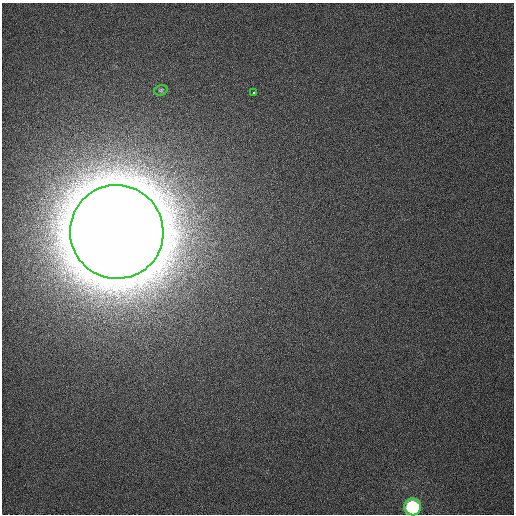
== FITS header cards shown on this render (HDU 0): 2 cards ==
NAXIS1  =                  512
NAXIS2  =                  512

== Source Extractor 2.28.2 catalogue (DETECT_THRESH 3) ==
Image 512 x 512 px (HDU 0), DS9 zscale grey, 1 PNG px = 1 image px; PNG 516 x 516 px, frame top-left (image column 1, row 512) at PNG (2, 3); each listed source drawn as its Kron ellipse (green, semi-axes under 4 px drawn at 4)
Background 306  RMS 4.5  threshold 13.5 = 3 sigma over >= 5 px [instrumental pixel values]
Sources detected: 4; all 4 listed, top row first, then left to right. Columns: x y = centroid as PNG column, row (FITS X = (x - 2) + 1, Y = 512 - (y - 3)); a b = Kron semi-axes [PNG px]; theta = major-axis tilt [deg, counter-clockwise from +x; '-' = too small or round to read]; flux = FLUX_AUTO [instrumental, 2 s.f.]
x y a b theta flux
161 90 7 5 14 4.5e+02
253 93 3 2 - 1.4e+04
117 232 47 46 - 3.8e+06
413 507 8 8 - 3.1e+04
At the frame edge (FLAGS 8, measured only in part): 1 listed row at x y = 413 507